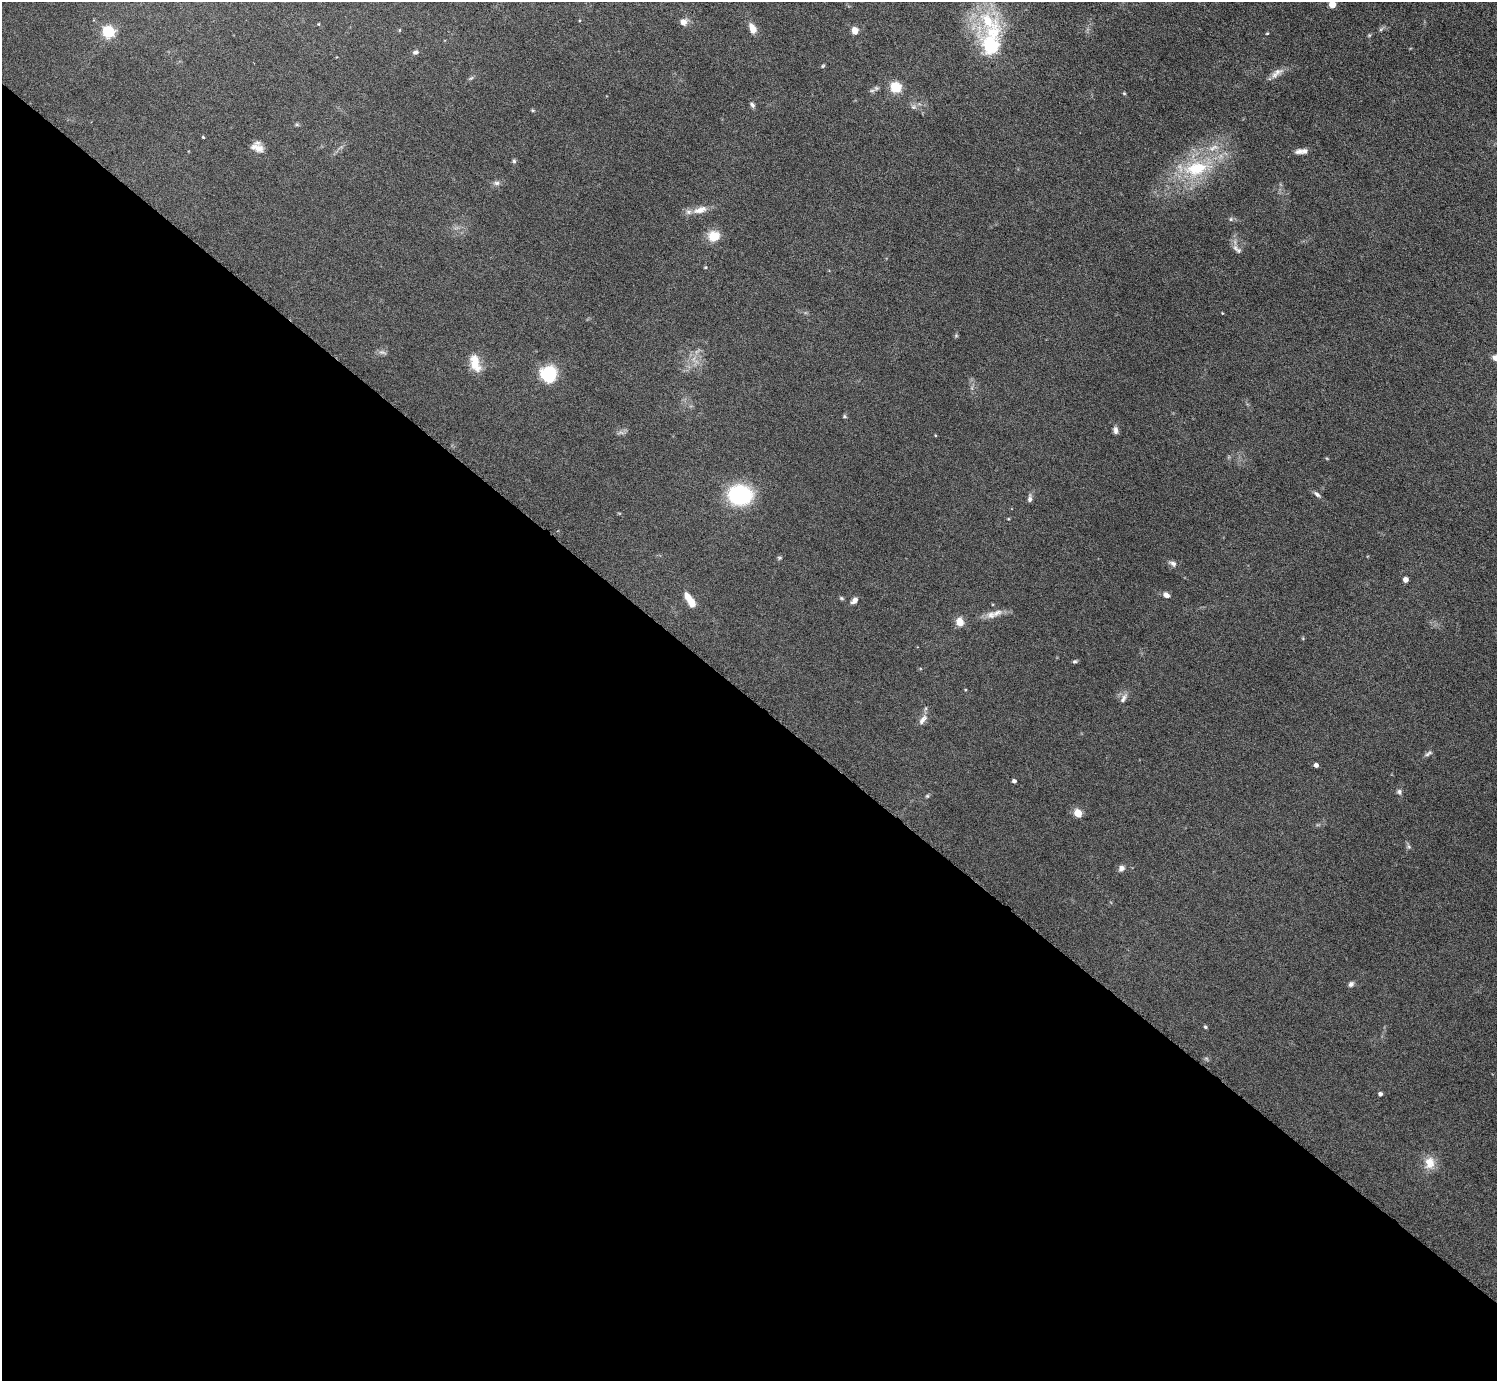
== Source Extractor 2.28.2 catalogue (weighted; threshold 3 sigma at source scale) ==
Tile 14 of 4 x 4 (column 2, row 4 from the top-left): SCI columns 1604-3098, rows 363-1741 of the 6098 x 6100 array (HDU 1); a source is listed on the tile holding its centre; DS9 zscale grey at full resolution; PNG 1499 x 1383 px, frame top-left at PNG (2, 2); no overlay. Shown black and unused: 50% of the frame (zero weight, under 6 of 11 exposures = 5% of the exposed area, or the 3 px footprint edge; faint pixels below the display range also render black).
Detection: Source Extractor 2.28.2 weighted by HDU 2 'WHT'; one run over the whole footprint, this tile lists its part. Background 0.103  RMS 0.006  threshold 0.0246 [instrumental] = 3 sigma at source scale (4.09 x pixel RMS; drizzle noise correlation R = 1.36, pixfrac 0.8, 0.05/0.05 arcsec/px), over >= 5 px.
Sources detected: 75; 3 too faint to see at this stretch — not listed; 4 inside a brighter listed object's ellipse — not listed separately; the other 68 listed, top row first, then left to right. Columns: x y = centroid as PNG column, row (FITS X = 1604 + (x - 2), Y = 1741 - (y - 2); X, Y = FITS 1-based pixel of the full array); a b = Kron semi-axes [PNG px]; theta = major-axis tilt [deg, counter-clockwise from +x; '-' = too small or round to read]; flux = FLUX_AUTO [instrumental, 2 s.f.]
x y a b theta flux
1332 4 5 5 - 11
988 21 42 29 -37 33
683 22 8 8 - 3.3
318 24 4 3 - 0.39
752 29 11 6 -70 5.4
1381 29 7 4 37 0.94
399 30 5 3 - 0.4
855 31 5 4 - 11
108 32 5 5 - 64
1267 33 4 4 - 0.47
991 46 10 7 -89 130
415 52 7 5 18 1.3
823 66 5 4 - 0.6
1277 73 21 8 38 3.7
471 78 7 4 43 0.87
896 87 5 5 - 43
876 88 8 6 -1 1.3
1124 93 5 4 - 0.47
752 105 8 6 -53 1.3
913 107 8 7 - 1.6
532 110 5 4 - 0.58
297 125 6 4 -18 0.68
203 137 3 3 - 0.49
259 148 14 11 8 4
1299 151 11 7 11 2.2
514 161 6 5 - 0.87
1196 168 38 22 14 34
497 183 8 6 1 1.6
700 210 22 9 17 5.7
1231 219 6 5 - 0.96
714 236 8 8 - 13
1235 248 11 7 -59 2.5
705 267 4 4 - 0.49
1222 313 4 3 - 0.33
956 336 6 4 0 0.58
382 352 12 5 -14 1.5
475 363 21 11 -74 9
548 374 13 13 - 29
844 416 6 4 -1 0.71
1115 430 9 6 -81 2
935 435 4 3 - 0.4
1317 494 11 5 -36 1.6
739 495 21 17 -6 54
1030 498 11 5 87 1.6
779 558 6 5 - 0.72
1173 564 10 6 -29 1.9
1405 580 5 5 - 2.7
1166 595 8 5 -34 2.4
842 598 6 5 - 0.72
690 600 18 7 -56 7.9
854 600 8 6 45 2.5
997 613 17 9 27 4.3
960 622 9 8 - 5.3
1075 661 6 5 - 0.84
1124 698 16 5 60 2.1
923 720 16 7 52 2.9
1428 753 12 5 32 1.3
1316 765 4 4 - 2.2
1014 781 4 4 - 1.6
1399 792 8 7 - 1.4
927 796 6 5 - 0.68
1078 813 5 5 - 16
1409 847 7 5 -21 1
1121 868 8 7 - 1.9
1351 984 6 5 - 1.7
1205 1027 4 4 - 0.71
1380 1094 4 4 - 1.6
1430 1163 17 13 82 7.1
Isophote crosses this tile's border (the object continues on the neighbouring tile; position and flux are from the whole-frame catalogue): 1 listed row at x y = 1332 4